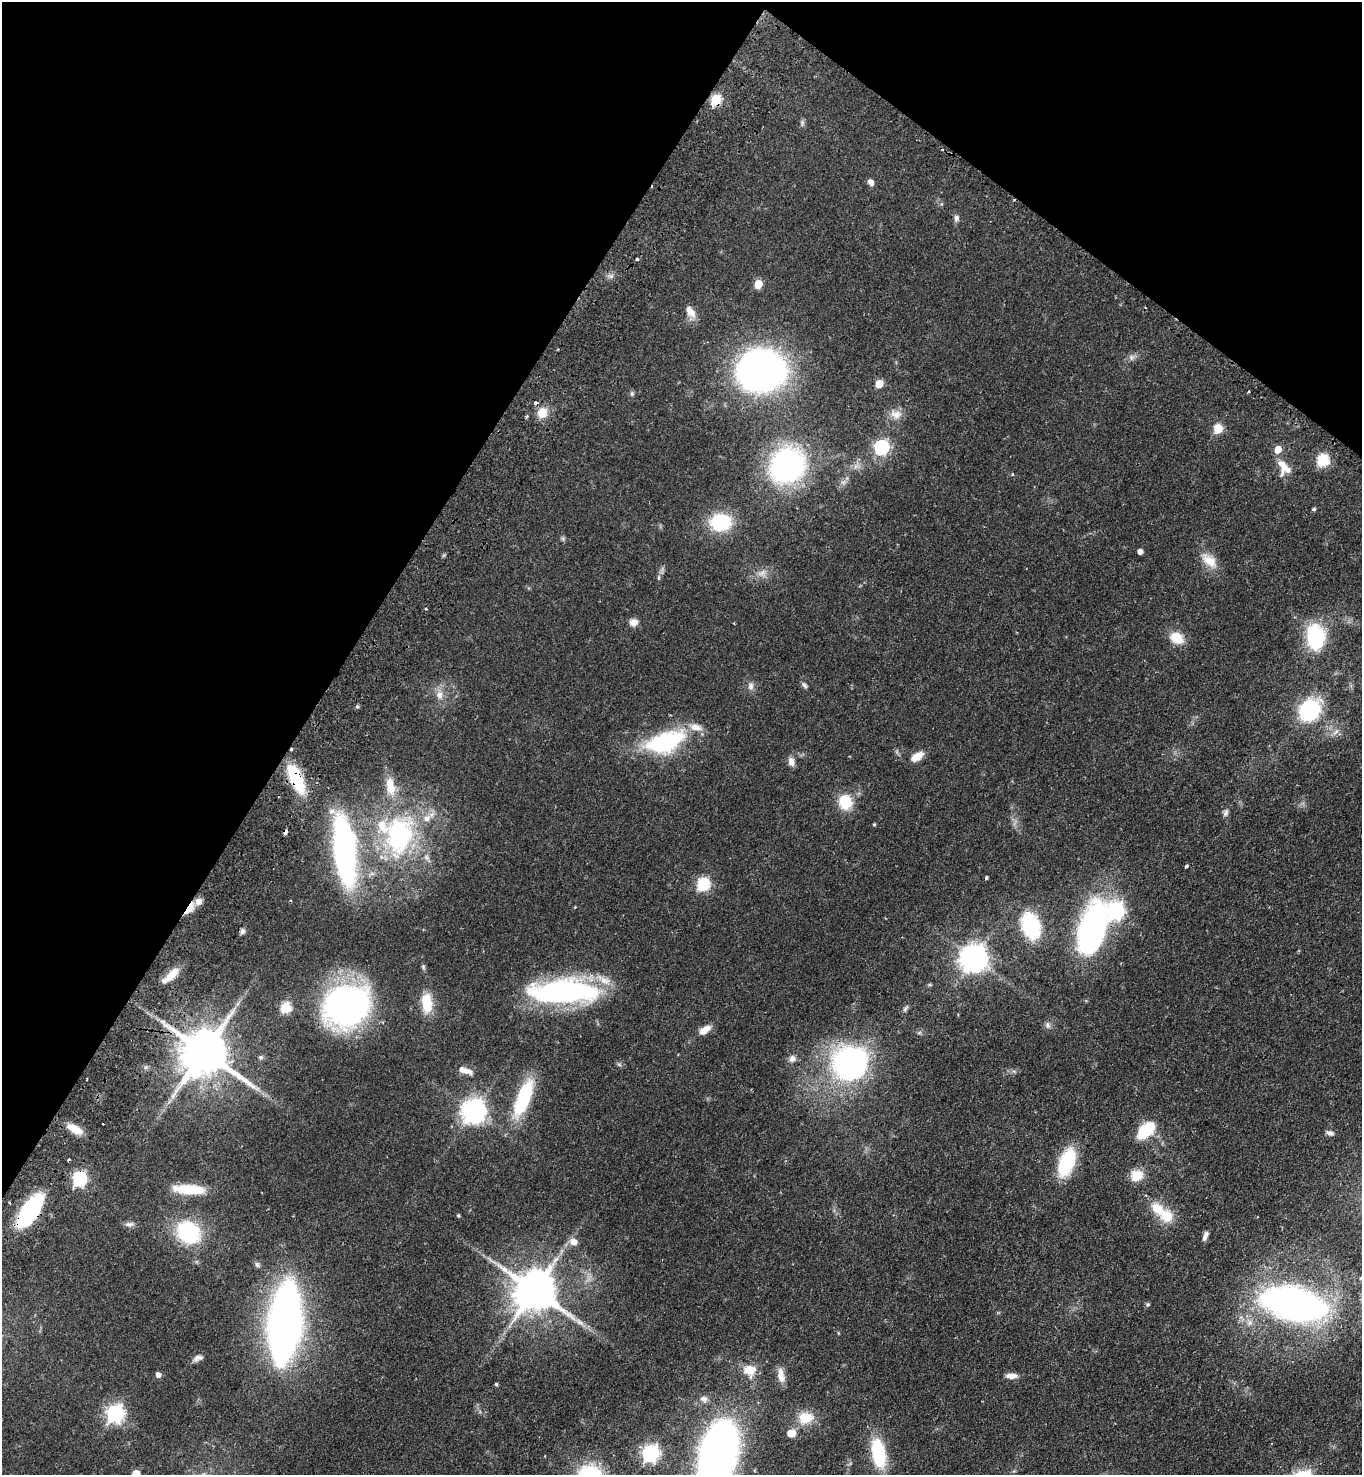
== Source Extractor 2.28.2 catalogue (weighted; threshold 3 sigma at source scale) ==
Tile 2 of 4 x 4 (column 2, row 1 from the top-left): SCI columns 1720-3079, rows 4468-5940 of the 6019 x 5989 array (HDU 1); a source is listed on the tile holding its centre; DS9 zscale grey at full resolution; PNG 1364 x 1477 px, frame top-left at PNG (2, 2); no overlay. Shown black and unused: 30% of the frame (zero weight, under 2 of 3 exposures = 4% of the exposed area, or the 3 px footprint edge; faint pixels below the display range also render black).
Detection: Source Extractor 2.28.2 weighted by HDU 2 'WHT'; one run over the whole footprint, this tile lists its part. Background 0.0484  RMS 0.0055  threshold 0.0247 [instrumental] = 3 sigma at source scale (4.5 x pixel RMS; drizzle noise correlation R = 1.50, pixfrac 1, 0.05/0.05 arcsec/px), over >= 5 px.
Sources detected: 119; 1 inside a brighter object's white glare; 6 cosmic-ray / hot-pixel residue — not listed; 9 inside a brighter listed object's ellipse — not listed separately; the other 103 listed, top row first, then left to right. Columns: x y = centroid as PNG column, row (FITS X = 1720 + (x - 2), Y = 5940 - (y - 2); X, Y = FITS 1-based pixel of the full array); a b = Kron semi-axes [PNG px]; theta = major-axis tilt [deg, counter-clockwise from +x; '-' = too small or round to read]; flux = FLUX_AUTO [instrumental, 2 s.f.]
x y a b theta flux
716 99 6 5 - 36
802 123 9 5 90 1.2
871 182 7 6 - 2.4
956 218 9 7 78 1.7
637 259 4 3 - 2.1
758 284 5 5 - 15
690 312 16 9 -56 5
1131 357 8 7 - 1.9
761 370 40 35 -3 240
879 384 5 5 - 16
632 394 6 5 - 0.92
542 413 12 11 - 7.5
896 414 17 11 -13 4.8
526 417 4 3 - 1.1
1218 428 6 5 - 25
881 447 6 6 - 110
1278 449 5 5 - 8.7
1323 460 6 6 - 51
787 465 39 34 47 96
1284 468 22 14 -58 8
1012 474 4 4 - 0.51
1314 509 5 4 - 0.75
721 522 19 15 4 34
563 539 6 6 - 0.89
1140 551 4 4 - 2.7
1209 561 24 13 -40 8.2
762 573 13 6 34 3
659 578 8 4 81 1
425 608 3 2 - 0.54
633 622 10 9 - 3.3
1316 637 31 21 -84 34
1177 638 16 13 -37 9.7
804 685 9 5 -50 1.3
751 686 11 8 90 2.4
439 695 12 10 -85 4.2
357 707 6 4 0 0.74
1309 710 19 16 53 50
665 742 49 24 19 51
917 756 15 8 32 6.1
791 762 12 8 -77 2.9
296 778 32 12 -66 30
845 802 12 11 - 18
1226 813 11 6 69 1.7
874 825 4 4 - 0.56
399 835 56 38 82 91
344 850 45 14 -83 220
1186 866 4 3 - 1.6
986 878 4 3 - 0.81
703 884 6 6 - 68
189 908 18 7 55 5.8
1115 911 7 7 - 170
1031 926 22 13 -68 50
1092 930 54 25 72 130
242 931 8 6 71 1.6
974 959 9 8 - 610
423 967 7 5 -71 0.87
172 975 20 8 45 7.5
564 992 67 21 1 120
427 1003 23 12 -86 13
347 1005 42 36 28 160
286 1008 6 5 - 37
905 1008 12 4 52 1.1
1048 1025 10 6 -83 1.6
705 1030 14 7 35 5.4
204 1052 14 13 - 2600
792 1059 10 9 - 2.5
852 1065 28 23 8 150
462 1070 12 8 -34 3.1
523 1098 36 12 68 40
474 1111 8 8 - 460
75 1129 18 8 -31 7.5
1146 1130 18 10 42 23
1330 1133 11 6 -18 1.7
1067 1162 27 13 70 35
1137 1175 16 13 23 8.3
79 1179 7 6 - 110
189 1189 28 8 -3 22
1157 1208 20 13 -43 11
29 1211 25 9 57 100
458 1215 4 4 - 0.8
129 1224 13 6 2 2
188 1232 28 23 -42 37
1205 1236 12 5 65 2.3
574 1242 7 6 - 4.9
490 1260 11 3 -55 1
534 1291 13 11 -33 2000
1148 1304 5 5 - 0.76
1293 1304 62 29 -13 200
285 1323 49 17 83 490
198 1358 13 7 21 2.5
750 1370 14 13 - 8.9
158 1375 5 5 - 2.5
781 1375 19 8 -78 4.5
1011 1376 15 7 1 3.5
496 1384 5 4 - 0.59
704 1399 10 8 -30 2.5
115 1413 7 7 - 190
805 1418 19 15 3 11
791 1433 9 7 6 5.3
650 1453 7 7 - 170
878 1453 29 13 -80 32
718 1455 58 30 75 280
136 1473 5 5 - 11
Overlapping masked pixels (flux is a lower limit): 6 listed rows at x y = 716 99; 296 778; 189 908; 204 1052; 79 1179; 29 1211
Isophote crosses this tile's border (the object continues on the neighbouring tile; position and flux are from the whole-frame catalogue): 2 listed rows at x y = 718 1455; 136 1473